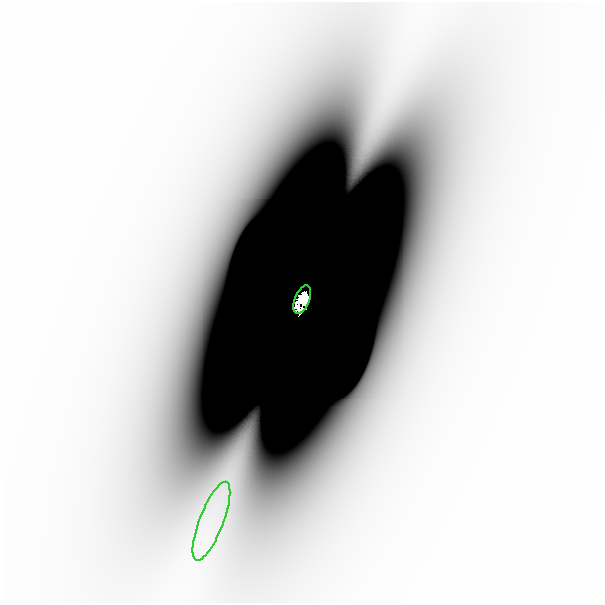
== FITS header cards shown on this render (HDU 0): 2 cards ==
NAXIS1  =                  601
NAXIS2  =                  601

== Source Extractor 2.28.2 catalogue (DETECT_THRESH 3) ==
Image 601 x 601 px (HDU 0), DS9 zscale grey, 1 PNG px = 1 image px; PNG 605 x 605 px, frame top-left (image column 1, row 601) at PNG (2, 2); each listed source drawn as its Kron ellipse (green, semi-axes under 4 px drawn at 4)
Background -1.49e-12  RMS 1.0e-12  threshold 3.06e-12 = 3 sigma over >= 5 px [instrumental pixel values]
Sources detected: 3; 1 with non-positive FLUX_AUTO (blend fragments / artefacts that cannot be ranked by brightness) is neither listed nor drawn; the other 2 listed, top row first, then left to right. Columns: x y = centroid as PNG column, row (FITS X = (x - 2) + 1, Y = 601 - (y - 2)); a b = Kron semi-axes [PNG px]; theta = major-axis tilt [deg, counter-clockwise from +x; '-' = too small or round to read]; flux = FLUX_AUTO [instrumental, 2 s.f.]
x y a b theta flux
302 299 15 7 68 2.2e+00
211 521 42 12 69 4.0e-09
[1 non-positive-flux detection neither listed nor drawn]